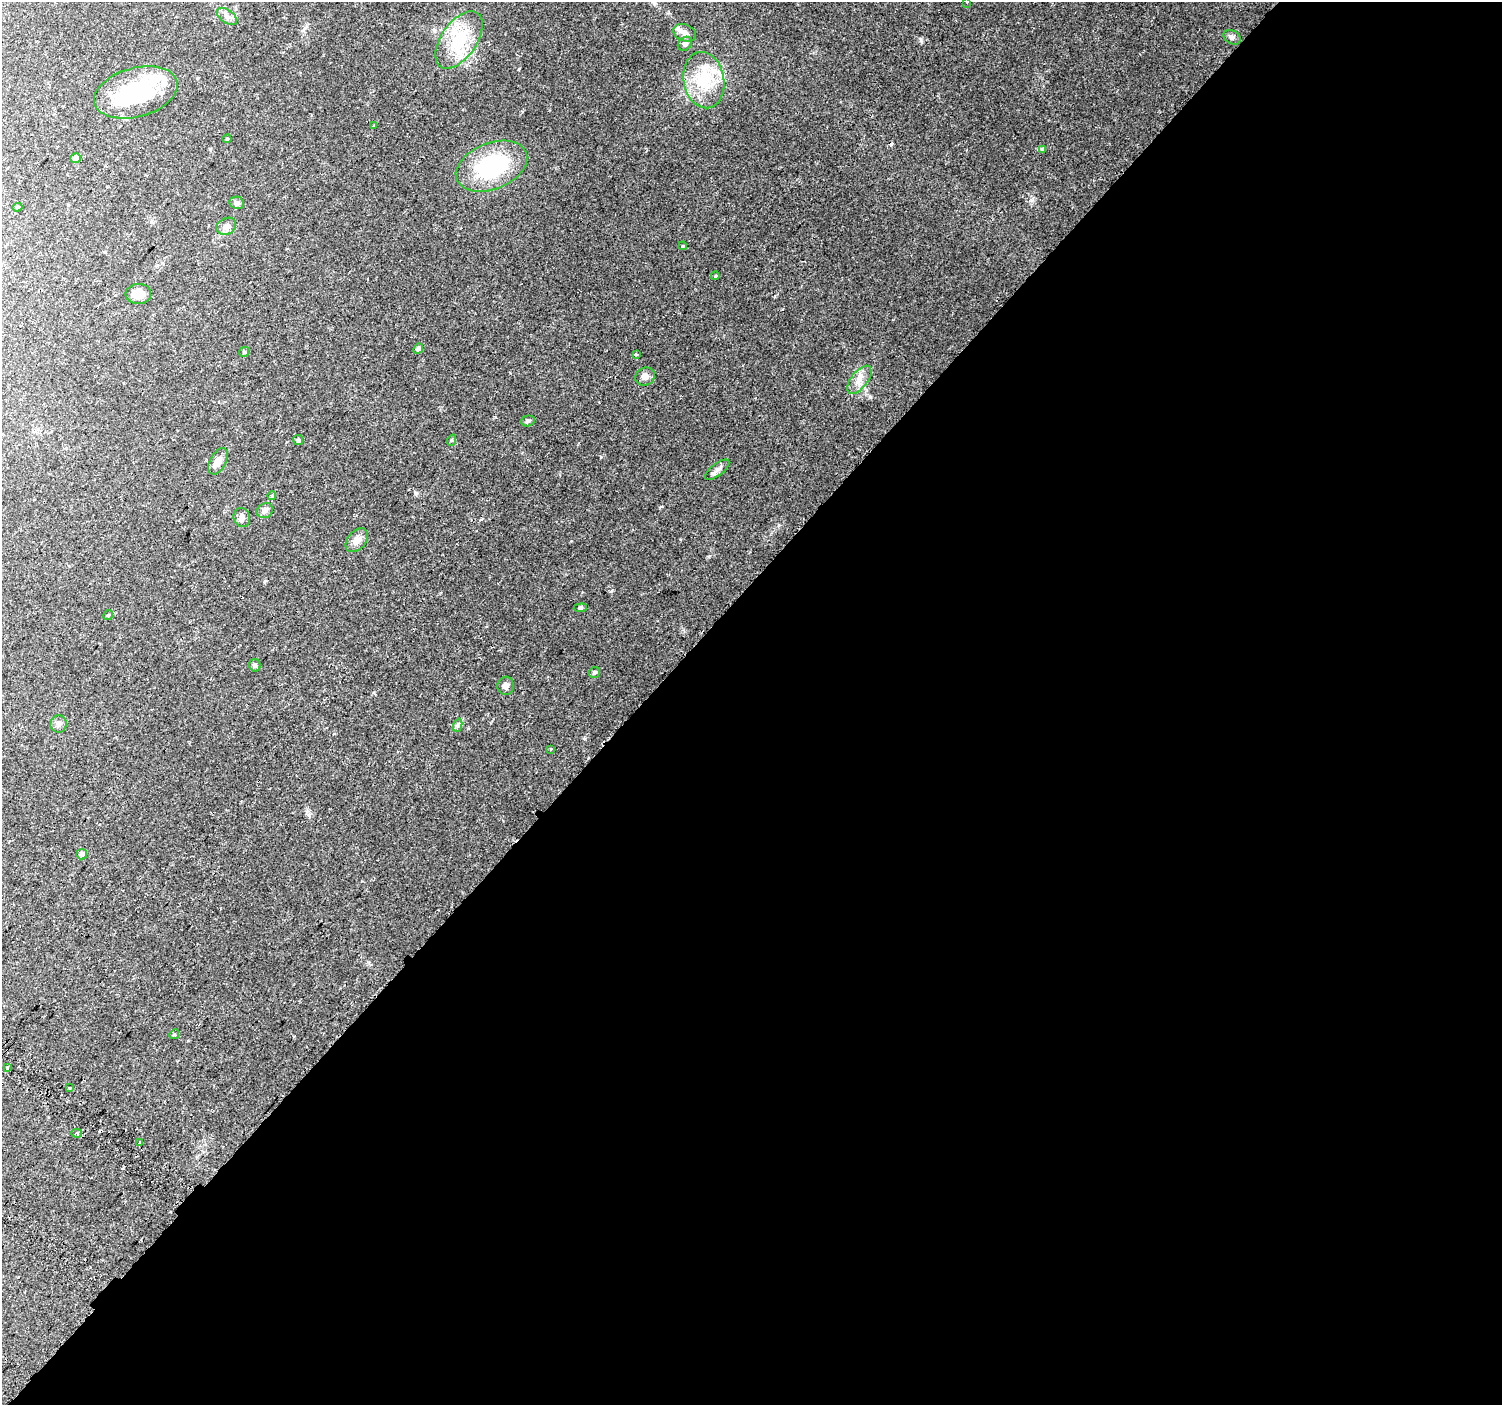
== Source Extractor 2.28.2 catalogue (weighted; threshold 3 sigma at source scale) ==
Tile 12 of 4 x 4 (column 4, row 3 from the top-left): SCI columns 4593-6092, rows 1740-3142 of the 6176 x 6218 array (HDU 1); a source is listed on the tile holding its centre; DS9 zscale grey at full resolution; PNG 1504 x 1407 px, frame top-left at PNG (2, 2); each listed source drawn as its Kron ellipse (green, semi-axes under 4 px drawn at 4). Shown black and unused: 57% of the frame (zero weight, under 2 of 3 exposures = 6% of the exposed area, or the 3 px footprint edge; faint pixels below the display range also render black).
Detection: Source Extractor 2.28.2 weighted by HDU 2 'WHT'; one run over the whole footprint, this tile lists its part. Background 0.0506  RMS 0.0043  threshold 0.0196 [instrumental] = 3 sigma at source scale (4.5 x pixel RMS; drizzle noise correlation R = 1.50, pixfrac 1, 0.0396/0.0396 arcsec/px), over >= 5 px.
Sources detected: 53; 1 inside a brighter object's white glare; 3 cosmic-ray / hot-pixel residue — neither listed nor drawn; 2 inside a brighter listed object's ellipse — not listed separately; the other 47 listed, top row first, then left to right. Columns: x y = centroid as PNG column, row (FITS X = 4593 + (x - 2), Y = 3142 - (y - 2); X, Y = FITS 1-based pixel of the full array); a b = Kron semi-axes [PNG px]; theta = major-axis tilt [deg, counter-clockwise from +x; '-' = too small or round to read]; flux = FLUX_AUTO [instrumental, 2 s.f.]
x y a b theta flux
967 2 2 2 - 0.33
227 16 11 6 -36 1.8
685 33 12 8 -23 2.3
1232 37 9 6 -30 1.2
459 40 33 17 55 18
685 44 8 6 45 1.1
704 80 28 20 -80 18
136 92 43 24 15 36
373 126 4 3 - 0.43
227 139 4 4 - 0.43
1042 149 4 3 - 2.4
76 158 5 5 - 2.4
491 166 37 23 21 34
237 203 7 6 - 1.3
17 207 5 4 - 0.51
226 226 10 8 29 2.1
683 246 4 3 - 0.51
715 276 4 3 - 0.97
138 294 13 10 1 4.9
418 349 5 4 - 1.4
244 352 5 4 - 0.54
637 354 3 3 - 2.6
645 376 10 8 24 2.2
859 380 16 8 52 3.6
528 421 7 5 14 0.88
298 440 5 5 - 0.58
452 440 5 3 - 0.42
218 461 14 8 62 3.4
717 470 15 6 38 1.7
272 496 4 4 - 1.1
265 511 8 7 - 1.5
242 517 9 8 - 1.6
357 540 14 9 49 3
580 608 6 4 5 0.61
108 615 5 4 - 0.58
255 665 6 5 - 0.74
594 673 6 5 - 0.71
506 686 9 8 - 1.7
58 724 8 8 - 1.6
458 725 7 4 70 0.74
551 749 3 2 - 0.3
82 854 5 5 - 1.4
174 1034 5 4 - 0.6
7 1068 3 3 - 2
70 1087 3 3 - 3.9
76 1133 5 3 - 0.62
140 1142 3 3 - 1.2
Isophote crosses this tile's border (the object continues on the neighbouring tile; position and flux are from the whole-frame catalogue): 1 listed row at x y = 967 2
Unlisted compact peaks at least as high as the median listed source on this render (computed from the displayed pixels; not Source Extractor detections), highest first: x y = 921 40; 416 493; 870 397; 1032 200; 709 556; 612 590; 585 739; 374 692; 779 525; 661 506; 680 539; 309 815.